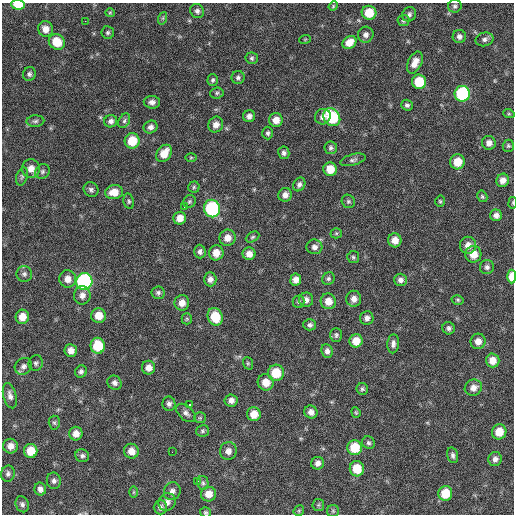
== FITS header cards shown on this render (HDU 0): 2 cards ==
NAXIS1  =                  512 / Axis length
NAXIS2  =                  512 / Axis length

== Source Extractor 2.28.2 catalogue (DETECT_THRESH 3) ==
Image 512 x 512 px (HDU 0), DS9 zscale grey, 1 PNG px = 1 image px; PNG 516 x 516 px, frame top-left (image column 1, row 512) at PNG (2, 3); each listed source drawn as its Kron ellipse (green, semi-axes under 4 px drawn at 4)
Background 193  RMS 14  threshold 42.9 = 3 sigma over >= 5 px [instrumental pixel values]
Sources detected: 162; all 162 listed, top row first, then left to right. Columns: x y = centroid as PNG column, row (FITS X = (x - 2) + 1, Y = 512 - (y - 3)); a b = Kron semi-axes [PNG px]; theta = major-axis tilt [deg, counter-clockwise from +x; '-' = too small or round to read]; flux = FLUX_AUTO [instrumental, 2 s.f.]
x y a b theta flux
18 5 7 5 -4 21000
333 6 5 4 - 1100
455 6 7 6 - 2300
197 11 7 6 - 3000
110 13 5 4 - 1100
369 13 7 7 - 22000
409 14 7 6 - 2900
163 18 6 4 71 1600
85 21 2 2 - 2200
403 21 6 5 - 1700
46 29 8 7 - 7700
108 33 6 6 - 2000
366 35 8 7 - 4200
459 36 6 6 - 3300
305 39 6 3 19 870
484 39 9 6 13 3400
57 42 8 7 - 21000
349 42 7 6 - 9800
252 58 6 5 - 1800
415 63 12 7 65 8600
29 74 7 6 - 2400
238 77 6 6 - 2500
213 80 6 5 - 1800
419 82 7 7 - 29000
217 93 6 5 - 1600
462 94 8 7 - 88000
152 102 8 6 -2 4100
407 105 6 5 - 2400
509 114 6 3 -18 1100
249 116 6 6 - 3900
323 117 8 7 - 4800
332 117 10 7 -55 54000
276 120 7 7 - 8600
35 121 9 5 2 2500
111 121 6 6 - 3600
124 121 8 5 61 2000
216 125 8 7 - 6000
151 127 7 6 - 4000
268 133 6 5 - 2200
132 141 7 7 - 23000
489 143 7 6 - 5000
508 146 6 5 - 1600
331 148 6 6 - 2400
164 153 9 7 54 14000
284 153 6 5 - 2800
191 157 6 4 1 1200
353 160 13 5 15 3100
457 162 7 7 - 16000
31 169 9 9 - 8100
330 169 7 6 - 15000
42 171 8 7 - 2400
22 176 9 5 72 2200
503 180 7 6 - 6200
299 184 7 5 58 3000
194 187 5 5 - 1700
91 190 8 7 - 3000
114 192 9 7 8 12000
285 195 7 6 - 5300
482 196 6 5 - 1600
129 201 8 5 -80 1900
348 201 7 6 - 2100
440 201 5 4 - 1300
189 202 7 6 - 1900
513 203 6 3 82 920
184 207 3 2 - 3100
212 209 9 8 - 110000
496 215 6 6 - 4200
180 218 6 6 - 8900
336 233 5 5 - 1300
253 237 7 4 27 1700
227 238 8 8 - 7900
395 240 7 6 - 9000
468 245 8 8 - 7900
314 247 8 7 - 4400
200 252 7 6 - 3300
216 253 8 7 - 11000
249 254 6 6 - 6700
473 254 8 8 - 12000
353 257 6 6 - 1900
487 267 7 7 - 2900
24 274 8 8 - 3100
512 276 7 4 89 16000
68 279 9 8 - 8300
210 279 7 6 - 4600
328 279 6 6 - 2100
296 280 6 5 - 6000
401 280 6 6 - 4200
84 281 8 8 - 190000
158 293 6 6 - 2400
82 295 9 8 - 5900
354 299 8 7 - 6000
306 300 7 7 - 4700
458 300 6 4 -16 1300
328 301 8 7 - 9100
299 302 6 6 - 2000
182 303 8 7 - 8000
98 316 7 7 - 12000
22 317 7 6 - 11000
215 317 9 7 -68 25000
367 318 7 6 - 3800
187 319 5 5 - 1300
310 325 6 5 - 2400
448 328 6 6 - 2700
336 335 7 6 - 2100
356 341 6 6 - 12000
478 341 8 7 - 7400
393 344 9 6 85 3800
98 346 8 7 - 27000
71 351 6 6 - 6300
327 351 7 5 -82 3700
493 360 7 7 - 10000
36 363 8 7 - 2500
248 363 6 5 - 1500
23 366 9 8 - 4000
149 368 7 6 - 7000
81 371 6 5 - 2700
276 373 8 8 - 24000
266 382 8 8 - 12000
114 383 7 6 - 3700
473 388 9 8 - 6700
362 389 6 5 - 1900
10 396 13 6 -75 5000
231 401 6 6 - 4700
169 404 7 6 - 3200
190 405 3 3 - 3600
311 412 7 6 - 5300
356 412 5 4 - 1200
186 413 11 7 -42 3900
254 414 7 7 - 12000
200 418 6 5 - 1400
54 423 7 5 -88 1800
203 431 6 6 - 2000
499 432 7 7 - 15000
76 434 7 6 - 7400
368 443 7 6 - 2200
10 446 7 7 - 6400
355 448 7 7 - 25000
31 451 7 6 - 16000
131 451 7 7 - 8400
228 451 9 8 - 5800
172 452 2 2 - 3400
453 455 8 5 -73 2900
82 456 7 6 - 2700
495 459 7 6 - 4100
318 463 6 6 - 4700
357 469 7 7 - 21000
8 474 8 6 79 2800
54 481 8 7 - 3400
197 481 2 2 - 2300
203 483 7 5 -77 2100
40 489 6 5 - 4200
172 491 9 8 - 4500
133 492 6 4 89 1200
445 493 7 7 - 22000
209 494 7 7 - 9500
167 502 9 8 - 5300
22 504 8 6 -64 2800
318 505 6 5 - 1600
160 507 7 6 - 3400
299 511 6 5 - 1300
333 511 6 6 - 1800
205 512 5 5 - 1600
At the frame edge (FLAGS 8, measured only in part): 4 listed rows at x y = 18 5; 513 203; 512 276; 205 512